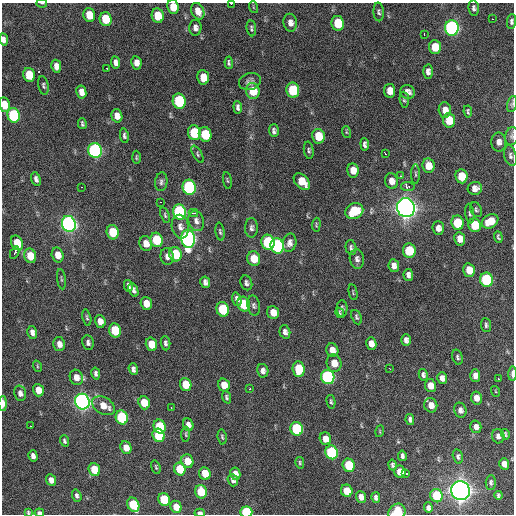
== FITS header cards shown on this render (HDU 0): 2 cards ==
NAXIS1  =                  512 / Axis length
NAXIS2  =                  512 / Axis length

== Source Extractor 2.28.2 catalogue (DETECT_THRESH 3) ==
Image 512 x 512 px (HDU 0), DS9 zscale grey, 1 PNG px = 1 image px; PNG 516 x 516 px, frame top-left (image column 1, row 512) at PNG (2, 3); each listed source drawn as its Kron ellipse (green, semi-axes under 4 px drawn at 4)
Background 3160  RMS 58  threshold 173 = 3 sigma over >= 5 px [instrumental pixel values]
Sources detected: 228; all 228 listed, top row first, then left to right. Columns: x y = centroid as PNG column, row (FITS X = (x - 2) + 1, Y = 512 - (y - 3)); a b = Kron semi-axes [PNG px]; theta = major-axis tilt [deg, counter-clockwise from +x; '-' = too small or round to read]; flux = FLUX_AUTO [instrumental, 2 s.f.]
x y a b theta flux
42 3 5 3 - 3.8e+03
231 3 3 2 - 8.1e+03
173 7 7 5 -82 6.6e+04
253 7 6 3 -71 3.9e+03
474 8 7 5 -82 1.1e+04
198 11 9 6 -66 3.7e+04
379 12 9 5 -87 8.9e+03
89 15 7 5 -75 8.2e+04
158 16 7 6 - 9.9e+04
106 19 7 6 - 1.2e+05
493 19 3 2 - 4.2e+03
511 21 7 4 86 9.4e+03
290 23 9 7 -79 2.6e+04
338 23 7 6 - 1.4e+05
195 28 8 6 -88 1.7e+04
251 28 8 5 -84 7.8e+03
452 28 7 7 - 1.2e+06
424 34 3 2 - 4.5e+03
4 39 6 4 -79 1.7e+04
435 47 7 6 - 8.4e+04
116 62 6 4 -80 1.7e+04
136 63 7 5 -80 2.8e+04
229 63 6 4 -87 8.0e+03
56 66 6 5 - 2.6e+04
107 68 2 2 - 2.6e+03
428 72 7 5 -89 1.7e+04
29 75 7 5 -77 1.1e+05
203 77 7 5 -84 6.5e+04
250 81 11 8 19 1.6e+04
43 85 9 5 -79 8.4e+03
293 90 7 6 - 2.3e+05
253 91 8 7 - 8.2e+04
390 91 7 5 -83 4.4e+04
81 92 6 5 - 2.8e+04
408 92 7 7 - 2.2e+04
404 100 8 4 -86 7.3e+03
179 101 7 6 - 3.5e+05
512 104 8 4 76 8.6e+03
4 105 7 5 -79 6.7e+04
238 107 6 4 -83 1.3e+04
445 110 7 6 - 3.0e+04
468 111 6 3 -82 7.0e+03
14 115 7 6 - 4.5e+05
117 116 7 5 -74 3.1e+04
449 120 7 6 - 1.0e+05
82 124 5 3 - 6.8e+03
274 131 6 5 - 1.1e+04
346 132 6 4 -71 4.8e+03
194 133 7 6 - 2.1e+05
205 134 7 6 - 1.5e+05
124 136 7 4 -79 8.9e+03
318 136 7 6 - 9.1e+04
512 136 9 6 77 1.1e+04
499 142 9 7 -89 2.2e+04
365 144 6 4 -83 1.3e+04
95 150 8 6 -75 1.1e+06
309 150 8 5 -80 8.0e+03
385 153 3 2 - 9.4e+03
198 154 9 4 -59 6.8e+03
510 156 11 6 -76 1.1e+04
136 157 7 3 -89 5.0e+03
428 166 7 6 - 5.0e+04
353 170 7 5 -83 4.0e+04
416 174 10 4 -90 6.7e+03
401 176 3 2 - 4.6e+03
461 176 7 6 - 8.5e+04
36 179 7 4 -72 1.5e+04
227 180 8 3 -81 4.5e+03
391 181 8 6 -78 2.8e+04
161 182 9 6 84 1.2e+04
302 182 10 6 -46 6.3e+04
408 186 7 4 -9 2.9e+04
82 187 2 2 - 1.8e+03
189 187 8 6 -74 6.0e+05
475 188 7 6 - 2.6e+04
161 202 2 2 - 4.4e+03
406 208 9 9 - 3.2e+06
476 210 8 5 -65 7.9e+03
354 211 9 7 29 1.4e+05
180 212 7 6 - 6.3e+05
193 213 5 3 - 5.6e+03
470 214 10 4 -82 8.5e+03
165 215 8 4 -72 6.9e+03
196 221 10 7 -73 1.9e+04
490 221 9 6 33 6.2e+04
457 223 7 6 - 1.4e+05
69 224 8 7 - 1.7e+06
316 225 7 4 86 5.2e+03
475 225 7 6 - 1.1e+05
180 227 12 8 -79 2.4e+04
251 228 10 6 89 1.3e+04
438 228 7 5 -87 2.2e+04
113 232 7 6 - 1.3e+05
220 232 9 4 -80 7.2e+03
498 237 6 3 -71 6.9e+03
188 239 9 7 -84 1.4e+06
460 239 7 5 -80 3.8e+04
156 240 7 6 - 1.8e+05
268 242 8 6 -71 3.9e+05
17 243 8 5 -64 6.7e+04
290 243 9 6 78 1.8e+04
146 244 7 6 - 3.4e+04
277 246 8 6 -75 7.3e+05
351 248 8 5 -76 9.6e+03
409 251 7 6 - 1.4e+05
15 252 6 3 64 2.3e+04
175 254 7 6 - 1.4e+05
58 255 7 6 - 3.7e+04
30 256 7 6 - 7.6e+04
167 257 8 6 -78 1.7e+04
254 259 7 6 - 7.4e+04
357 259 10 7 -80 1.6e+04
394 266 6 5 - 2.2e+04
469 270 7 6 - 5.4e+04
408 275 6 5 - 1.7e+04
61 279 10 3 -82 5.3e+03
486 280 7 6 - 4.0e+05
205 282 6 5 - 1.4e+04
246 283 7 5 -71 1.1e+04
128 286 6 4 -77 1.3e+04
133 290 7 4 -64 1.4e+04
353 292 8 2 -79 4.2e+03
237 299 7 4 -76 1.6e+04
146 303 6 5 - 4.5e+04
244 304 7 6 - 1.8e+05
254 306 10 6 -78 1.1e+04
223 309 7 6 - 2.0e+05
342 309 8 5 -89 1.0e+04
273 312 7 5 -72 4.2e+04
340 313 5 3 - 6.0e+03
87 317 8 4 -78 6.7e+03
356 317 7 5 -65 8.5e+03
100 321 6 5 - 2.8e+04
486 325 7 5 -84 7.8e+03
115 330 7 6 - 1.7e+05
32 332 6 5 - 1.8e+04
285 332 7 5 -75 1.5e+04
406 340 6 5 - 1.5e+04
88 343 7 5 -83 1.3e+04
165 343 7 4 -85 1.2e+04
59 344 7 5 -77 2.4e+04
151 344 7 5 -74 6.9e+04
371 344 6 5 - 2.8e+04
332 350 7 6 - 3.1e+04
457 357 8 5 -73 8.2e+03
334 363 9 7 -74 5.0e+04
37 366 6 3 -72 4.2e+03
133 369 6 4 -70 1.4e+04
299 369 8 6 -85 1.3e+05
390 369 3 2 - 3.3e+03
263 371 7 5 -80 1.6e+04
96 374 6 4 -78 1.2e+04
512 374 7 3 89 2.0e+04
423 375 6 4 -78 1.1e+04
475 375 6 5 - 2.2e+04
76 377 8 6 -72 3.6e+04
328 377 7 6 - 7.1e+05
442 378 6 5 - 2.1e+04
498 378 3 2 - 3.1e+03
186 385 7 5 -71 7.7e+04
224 385 6 5 - 4.9e+04
430 386 6 5 - 3.6e+04
250 389 3 2 - 4.1e+03
38 390 6 5 - 4.4e+04
495 391 5 3 - 3.7e+03
20 393 8 6 -75 1.8e+04
226 397 6 4 -69 7.6e+03
476 398 6 5 - 2.9e+04
82 402 8 7 - 1.9e+06
331 402 7 3 -77 6.0e+03
144 403 6 5 - 9.7e+04
3 404 7 3 -90 3.6e+04
431 405 7 6 - 3.2e+04
103 406 12 8 -30 5.7e+04
171 408 3 2 - 3.5e+03
460 410 7 6 - 1.7e+04
122 417 7 6 - 3.2e+05
410 419 5 4 - 1.1e+04
188 425 6 5 - 1.9e+04
31 426 2 2 - 1.9e+03
160 427 7 6 - 1.9e+05
476 427 6 5 - 2.0e+04
297 429 7 6 - 3.0e+05
380 431 6 3 73 4.4e+03
186 434 7 3 86 4.7e+03
505 434 5 3 - 6.2e+03
159 435 7 6 - 2.0e+05
498 436 7 6 - 1.5e+04
222 437 7 4 -81 6.8e+03
325 439 6 5 - 3.7e+04
64 441 6 3 -70 7.3e+03
126 448 6 5 - 3.9e+04
332 452 7 6 - 4.2e+05
33 456 6 4 -74 1.6e+04
402 456 5 3 - 1.0e+04
458 457 7 5 -76 9.1e+03
187 461 7 6 - 5.9e+04
300 463 6 4 -76 5.6e+03
504 464 6 5 - 2.7e+04
349 465 7 6 - 1.9e+05
393 465 5 4 - 8.6e+03
156 467 7 3 -72 5.5e+03
180 469 6 5 - 1.1e+05
94 470 6 5 - 1.0e+05
400 472 6 5 - 5.0e+04
205 473 6 5 - 7.3e+04
406 473 3 2 - 5.4e+03
235 474 6 5 - 2.7e+04
51 480 6 4 -67 2.6e+04
233 480 6 5 - 1.3e+04
491 482 7 5 89 8.7e+03
347 491 6 5 - 6.7e+04
461 491 9 9 - 3.1e+06
201 492 7 5 -75 1.1e+05
498 495 4 3 - 6.1e+03
77 496 6 4 -70 1.1e+04
436 496 7 6 - 1.4e+05
361 497 6 5 - 2.3e+04
376 498 5 4 - 1.1e+04
164 499 6 5 - 1.8e+05
133 505 7 5 -65 1.8e+05
176 507 6 5 - 5.2e+04
428 508 5 4 - 1.3e+04
28 512 4 3 - 5.5e+03
246 512 6 5 - 2.8e+05
397 512 9 7 39 7.9e+04
39 513 5 3 - 1.5e+04
200 513 5 3 - 1.5e+04
At the frame edge (FLAGS 8, measured only in part): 15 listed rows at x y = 42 3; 231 3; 173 7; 511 21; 4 39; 512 104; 4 105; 512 136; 512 374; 3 404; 28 512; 246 512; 397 512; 39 513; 200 513